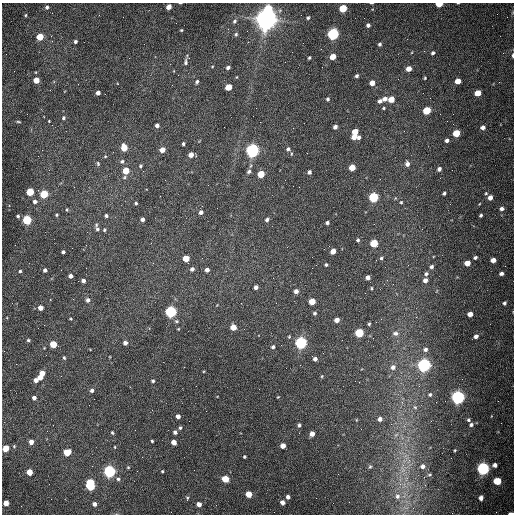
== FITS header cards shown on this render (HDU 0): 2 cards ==
NAXIS1  =                  512 /fastest changing axis
NAXIS2  =                  512 /next to fastest changing axis

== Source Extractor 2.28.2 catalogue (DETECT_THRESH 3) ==
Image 512 x 512 px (HDU 0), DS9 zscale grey, 1 PNG px = 1 image px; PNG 516 x 516 px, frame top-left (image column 1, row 512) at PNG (2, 3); no overlay
Background 1560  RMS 24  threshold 71.5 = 3 sigma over >= 5 px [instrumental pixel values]
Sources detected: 199; all 199 listed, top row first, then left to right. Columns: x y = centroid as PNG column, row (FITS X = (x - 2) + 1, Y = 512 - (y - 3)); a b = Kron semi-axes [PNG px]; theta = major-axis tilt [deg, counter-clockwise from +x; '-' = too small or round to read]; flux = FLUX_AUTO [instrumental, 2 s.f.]
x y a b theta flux
180 3 3 2 - 1.4e+03
371 3 3 2 - 1.3e+03
439 4 5 3 - 4.0e+04
47 7 4 4 - 3.6e+03
169 7 4 4 - 1.4e+04
343 8 5 4 - 6.8e+04
268 9 6 5 - 5.5e+04
25 15 4 3 - 1.6e+03
308 18 3 3 - 2.4e+03
266 19 8 7 - 2.1e+06
235 21 6 5 - 3.5e+03
368 25 4 4 - 3.9e+03
181 30 4 3 - 1.6e+03
236 34 5 4 - 2.4e+03
333 34 5 5 - 3.5e+05
51 36 3 2 - 1.6e+03
40 37 5 4 - 4.4e+04
75 41 4 4 - 3.6e+03
380 44 4 4 - 2.9e+03
321 49 2 2 - 7.7e+02
433 53 4 3 - 3.3e+03
513 55 6 2 90 3.3e+03
333 57 5 4 - 2.3e+04
309 58 3 3 - 2.0e+03
186 61 15 5 80 5.6e+03
212 66 4 3 - 1.3e+03
228 67 4 3 - 4.4e+03
409 69 5 4 - 1.4e+04
357 76 4 4 - 3.1e+03
425 78 3 3 - 1.5e+03
36 80 4 4 - 2.4e+04
458 81 5 4 - 1.8e+04
197 82 4 3 - 3.3e+03
372 83 5 4 - 1.2e+04
228 87 5 4 - 3.4e+04
98 93 4 4 - 7.6e+03
478 93 5 4 - 2.6e+04
105 94 2 2 - 7.2e+02
328 99 5 4 - 2.7e+03
385 99 6 5 - 7.6e+03
391 99 5 4 - 2.2e+04
380 101 5 4 - 4.9e+03
384 108 4 4 - 1.7e+03
427 110 5 4 - 6.6e+04
63 118 5 4 - 2.8e+03
18 122 5 3 - 1.6e+03
157 125 4 4 - 5.6e+03
335 127 4 4 - 6.3e+03
483 127 5 5 - 6.0e+03
293 128 2 2 - 7.4e+02
355 132 5 4 - 2.7e+04
456 133 5 4 - 4.8e+04
354 137 5 4 - 1.3e+04
359 137 4 3 - 4.3e+03
447 140 4 4 - 5.1e+03
183 144 3 3 - 2.6e+03
124 148 5 4 - 4.4e+04
288 149 6 6 - 4.3e+03
162 150 4 4 - 1.5e+04
252 150 5 5 - 7.0e+05
191 155 4 4 - 1.3e+04
105 156 4 4 - 1.6e+03
122 161 6 5 - 3.4e+03
98 164 6 4 -75 2.4e+03
407 164 7 5 -88 6.3e+03
140 166 4 3 - 2.2e+03
352 167 5 4 - 2.9e+04
439 169 5 4 - 5.4e+03
126 171 5 4 - 4.1e+04
249 171 7 5 55 4.2e+03
309 172 4 4 - 4.0e+03
261 174 5 5 - 3.8e+04
299 187 2 2 - 1.0e+03
30 192 4 4 - 7.0e+04
444 193 4 3 - 3.1e+03
486 193 5 4 - 2.0e+03
44 194 5 4 - 8.2e+04
373 197 5 5 - 1.7e+05
490 198 5 4 - 9.0e+03
35 202 4 4 - 6.0e+03
401 202 4 4 - 1.8e+03
136 203 3 3 - 2.5e+03
501 209 6 5 - 5.3e+03
67 210 4 3 - 1.7e+03
201 212 5 4 - 5.5e+03
57 215 3 3 - 1.9e+03
481 215 3 3 - 2.6e+03
18 216 4 4 - 2.7e+03
106 216 4 3 - 3.7e+03
142 219 4 4 - 5.4e+03
27 220 5 4 - 1.4e+05
267 220 5 4 - 4.2e+03
327 223 3 3 - 3.2e+03
97 229 6 5 - 3.7e+03
104 230 4 3 - 2.0e+03
358 240 5 4 - 2.6e+03
374 243 5 5 - 6.6e+04
333 251 5 4 - 1.6e+04
63 252 4 3 - 3.9e+03
475 257 4 3 - 3.2e+03
186 258 5 4 - 3.4e+04
381 258 4 3 - 2.5e+03
493 260 5 4 - 1.1e+04
467 263 5 4 - 1.9e+04
326 265 4 4 - 2.2e+03
431 267 4 4 - 3.5e+03
192 269 5 4 - 4.5e+03
45 270 4 4 - 5.6e+03
207 270 4 4 - 6.3e+03
20 271 3 3 - 2.6e+03
501 273 5 4 - 5.3e+03
426 274 5 4 - 3.1e+03
70 276 4 4 - 6.7e+03
368 277 4 4 - 6.8e+03
425 280 4 4 - 6.5e+03
83 281 4 4 - 6.3e+03
256 287 4 4 - 5.4e+03
372 288 4 2 - 1.5e+03
296 291 4 4 - 8.0e+03
88 300 5 5 - 5.6e+03
312 301 5 4 - 3.1e+04
276 303 2 2 - 1.0e+03
504 303 5 5 - 3.3e+03
40 308 4 4 - 1.4e+04
171 312 5 5 - 3.5e+05
314 313 5 4 - 2.6e+03
470 314 4 4 - 1.2e+04
71 319 3 2 - 1.4e+03
381 319 2 2 - 9.7e+02
337 320 4 4 - 1.1e+04
369 324 3 3 - 2.1e+03
233 327 5 4 - 2.3e+04
178 329 3 3 - 1.3e+03
359 333 5 5 - 1.0e+05
395 333 8 6 2 5.2e+03
476 336 5 4 - 5.9e+03
28 340 4 3 - 2.5e+03
125 343 4 4 - 6.3e+03
301 343 5 5 - 4.3e+05
53 344 4 4 - 5.0e+04
273 347 4 4 - 3.4e+03
425 349 6 5 - 4.8e+03
64 358 4 3 - 2.1e+03
315 359 4 4 - 6.1e+03
424 365 5 5 - 5.7e+05
393 367 6 6 - 6.4e+03
42 373 4 4 - 1.7e+04
40 377 4 4 - 1.5e+04
36 380 4 4 - 9.2e+03
153 381 4 4 - 2.8e+03
92 391 5 4 - 3.6e+03
430 394 5 5 - 2.7e+03
278 397 3 2 - 1.1e+03
458 397 5 5 - 6.3e+05
34 398 4 4 - 5.9e+03
415 407 6 5 - 2.9e+03
178 416 4 4 - 7.4e+03
380 419 5 4 - 6.3e+03
468 420 4 4 - 2.6e+03
299 425 4 3 - 3.0e+03
471 425 4 4 - 3.3e+03
180 428 5 4 - 2.5e+03
112 432 4 3 - 1.9e+03
175 432 4 4 - 4.8e+03
312 434 4 4 - 1.2e+04
152 441 3 3 - 2.0e+03
31 442 4 4 - 1.0e+04
174 442 4 4 - 1.4e+04
283 446 4 4 - 1.3e+04
115 447 3 2 - 1.2e+03
6 448 5 4 - 3.0e+04
455 450 4 3 - 1.4e+03
67 452 5 5 - 4.1e+04
244 457 3 3 - 2.0e+03
495 465 5 4 - 6.2e+03
422 466 6 6 - 6.6e+03
128 467 4 4 - 1.6e+03
370 467 5 4 - 2.1e+03
483 468 5 5 - 5.0e+05
109 471 5 5 - 4.5e+05
162 471 3 3 - 1.9e+03
29 472 4 4 - 2.7e+04
429 475 7 3 1 2.1e+03
118 479 5 5 - 3.5e+03
225 479 5 4 - 4.2e+04
497 481 5 5 - 4.5e+04
90 484 8 5 -83 1.7e+05
400 484 7 6 - 5.6e+03
249 494 5 4 - 3.3e+04
397 496 8 7 - 6.7e+03
288 497 4 4 - 5.8e+03
187 498 6 4 -86 2.0e+03
316 498 2 2 - 3.3e+03
481 498 5 4 - 6.2e+03
282 502 4 4 - 8.7e+03
6 503 4 4 - 1.9e+04
94 504 4 4 - 7.2e+03
199 504 4 4 - 1.1e+04
511 513 5 2 - 7.8e+03
At the frame edge (FLAGS 8, measured only in part): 6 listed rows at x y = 180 3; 371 3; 439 4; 513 55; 6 448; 511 513